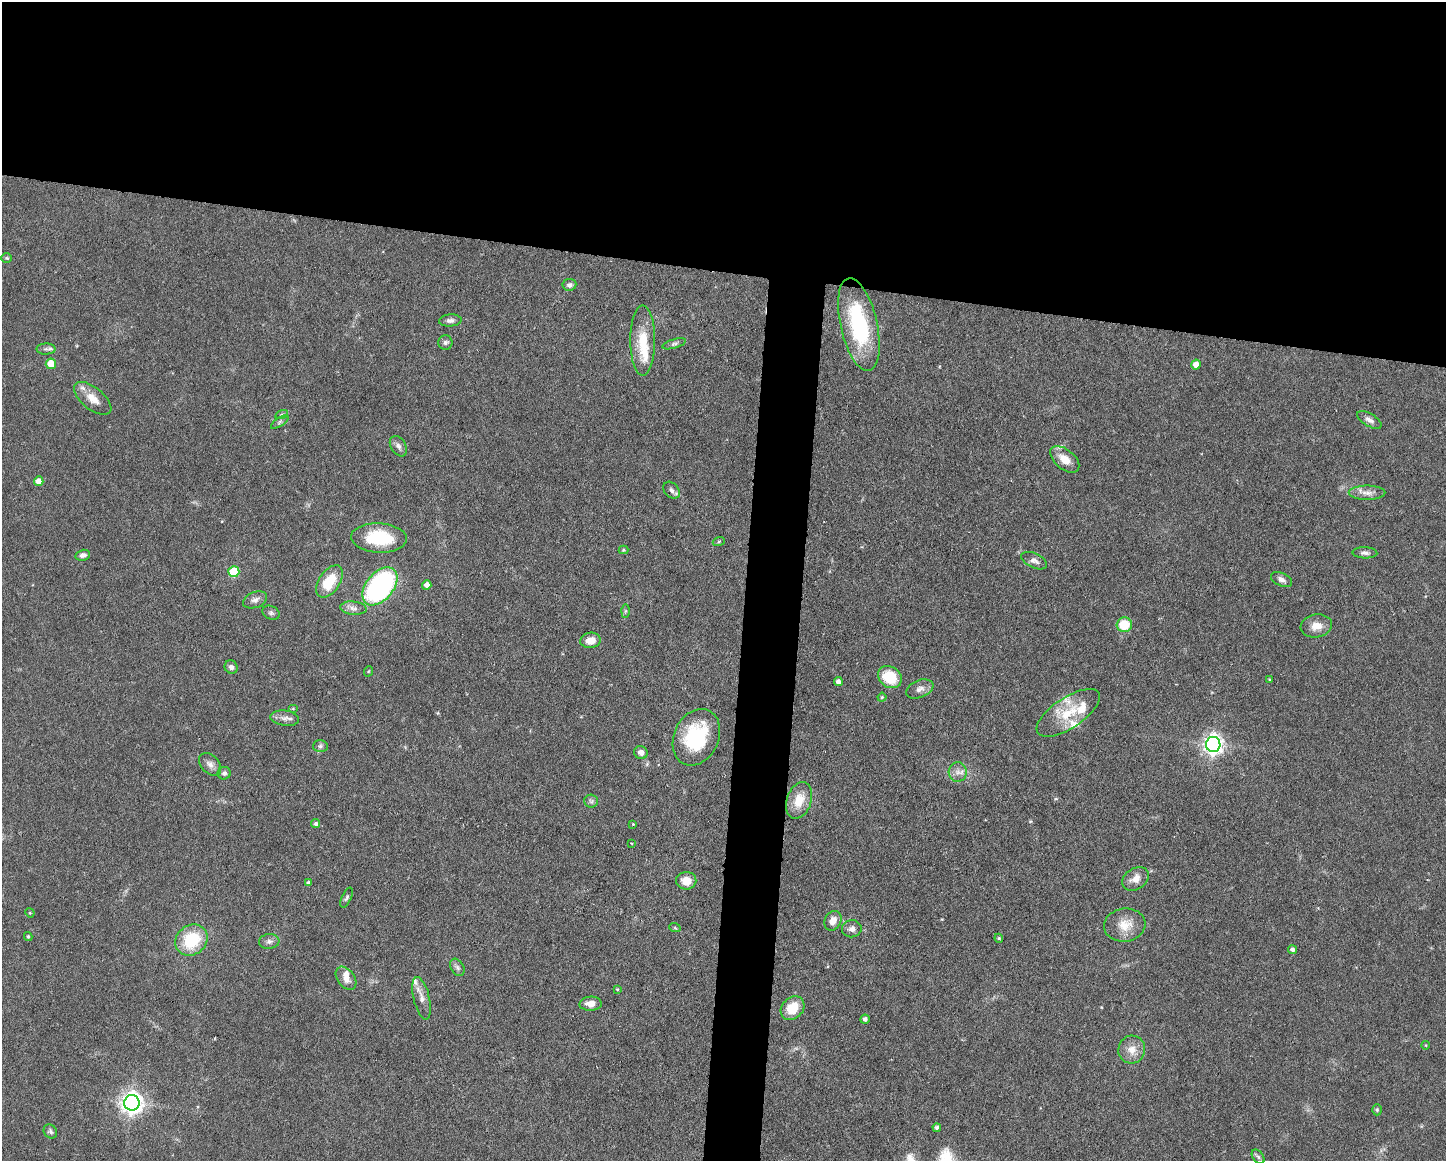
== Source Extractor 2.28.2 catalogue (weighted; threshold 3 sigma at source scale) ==
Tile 2 of 3 x 4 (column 2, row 1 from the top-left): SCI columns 1666-3109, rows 3479-4637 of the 4662 x 4637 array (HDU 1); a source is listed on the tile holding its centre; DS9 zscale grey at full resolution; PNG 1448 x 1163 px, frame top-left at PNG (2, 2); each listed source drawn as its Kron ellipse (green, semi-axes under 4 px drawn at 4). Shown black and unused: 26% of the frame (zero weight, under 3 of 6 exposures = <1% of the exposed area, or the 3 px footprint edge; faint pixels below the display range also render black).
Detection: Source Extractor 2.28.2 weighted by HDU 2 'WHT'; one run over the whole footprint, this tile lists its part. Background 0.0934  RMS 0.0049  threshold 0.0202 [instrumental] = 3 sigma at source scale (4.09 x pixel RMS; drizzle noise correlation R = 1.36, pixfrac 0.8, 0.05/0.05 arcsec/px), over >= 5 px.
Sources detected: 94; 7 inside a brighter listed object's ellipse — not listed separately; the other 87 listed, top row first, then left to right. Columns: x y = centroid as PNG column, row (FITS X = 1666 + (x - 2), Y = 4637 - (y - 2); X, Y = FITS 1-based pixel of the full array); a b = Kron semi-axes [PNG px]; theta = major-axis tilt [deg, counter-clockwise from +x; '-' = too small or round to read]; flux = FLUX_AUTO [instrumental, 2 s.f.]
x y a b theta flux
7 258 5 4 - 0.59
569 285 7 6 - 1.6
450 320 11 6 5 1.9
859 324 47 18 -77 46
643 340 35 12 -90 14
445 343 7 7 - 1.3
674 344 12 4 16 1.3
46 349 9 5 0 1.3
51 364 5 5 - 8.9
1196 365 5 5 - 4.5
93 398 22 11 -39 6.6
282 414 6 4 19 0.8
1369 420 13 6 -31 2.3
280 422 10 4 34 1.1
398 446 11 7 -57 2.1
1065 459 17 9 -40 6.1
39 481 5 5 - 4.8
672 490 9 7 -49 1.8
1367 493 18 7 0 3.6
379 538 28 14 -3 26
719 541 6 4 20 0.6
623 550 5 4 - 0.57
1365 553 12 5 -2 1.7
83 555 7 5 13 2
1034 561 14 7 -25 2.2
234 572 5 5 - 21
1281 579 11 6 -24 2.1
329 581 18 10 55 15
427 585 5 4 - 2.5
380 586 22 13 51 92
255 600 12 8 20 2.3
353 608 13 6 -6 2.5
625 611 6 4 89 0.75
271 613 9 6 -27 1.3
1124 625 7 7 - 12
1316 626 16 11 10 5.1
590 640 10 7 9 5.1
231 667 7 6 - 1.5
369 671 5 3 - 0.43
890 677 13 10 -35 15
1270 680 3 3 - 0.46
838 682 4 4 - 2
920 689 14 8 22 2.7
882 697 4 4 - 0.62
293 709 5 3 - 0.41
1068 713 36 15 33 16
285 718 14 7 -8 2.7
696 737 29 22 65 32
1213 744 7 7 - 260
320 746 7 6 - 1.2
641 752 7 6 - 2.4
210 764 13 9 -45 2.7
958 772 9 9 - 3
224 773 6 6 - 1.5
799 800 19 12 70 9.2
591 801 7 6 - 1.2
316 824 4 4 - 1
633 824 3 2 - 0.42
631 843 3 2 - 0.34
1135 879 14 10 32 4.3
686 881 10 9 - 5.8
308 883 4 4 - 0.98
347 898 11 4 66 1.2
30 913 5 4 - 0.44
833 921 10 8 63 4.1
1125 925 21 16 8 8.1
675 928 6 3 -19 0.52
852 929 10 8 6 2.2
28 936 4 3 - 0.67
999 938 4 4 - 0.55
191 940 17 14 39 22
269 941 10 7 4 1.8
1292 949 4 4 - 1.2
457 967 9 6 -59 1.6
346 978 13 8 -53 3.9
617 989 4 3 - 0.42
422 998 22 8 -77 3.7
591 1004 11 7 3 4.2
792 1008 13 10 45 11
865 1019 5 4 - 1.5
1426 1045 4 3 - 0.36
1132 1049 14 13 - 5.6
132 1103 8 7 - 340
1377 1110 5 4 - 0.83
937 1128 4 4 - 1.4
50 1131 7 6 - 1.1
1258 1157 8 5 -53 1.1